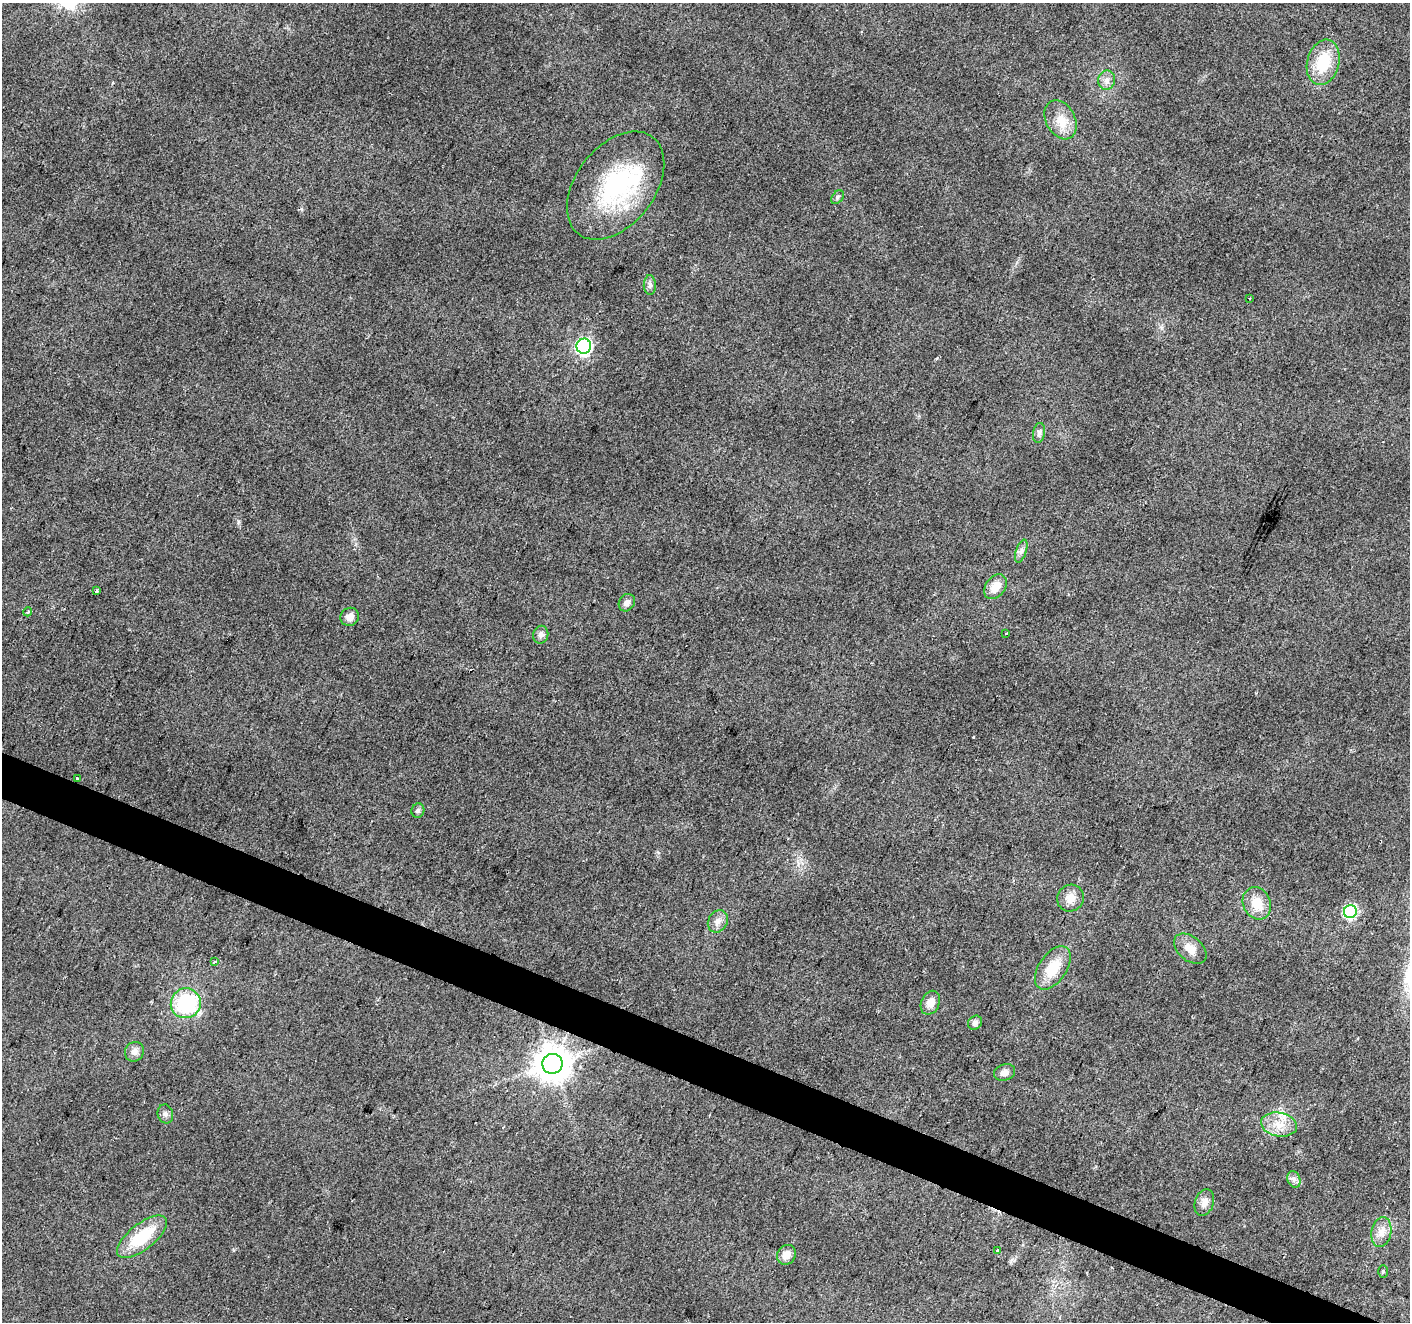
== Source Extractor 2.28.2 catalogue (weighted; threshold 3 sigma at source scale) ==
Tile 6 of 4 x 4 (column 2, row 2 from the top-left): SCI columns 1415-2822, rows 2913-4232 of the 5638 x 5758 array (HDU 1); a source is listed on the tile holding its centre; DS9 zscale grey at full resolution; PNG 1412 x 1324 px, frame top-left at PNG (2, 3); each listed source drawn as its Kron ellipse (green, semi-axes under 4 px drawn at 4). Shown black and unused: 3% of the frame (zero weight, under 2 of 3 exposures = <1% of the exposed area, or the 3 px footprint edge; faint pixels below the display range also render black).
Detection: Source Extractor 2.28.2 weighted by HDU 2 'WHT'; one run over the whole footprint, this tile lists its part. Background 0.0393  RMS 0.0071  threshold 0.0318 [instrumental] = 3 sigma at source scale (4.5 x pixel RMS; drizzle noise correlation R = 1.50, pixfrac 1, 0.0396/0.0396 arcsec/px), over >= 5 px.
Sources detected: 46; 4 cosmic-ray / hot-pixel residue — neither listed nor drawn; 1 inside a brighter listed object's ellipse — not listed separately; the other 41 listed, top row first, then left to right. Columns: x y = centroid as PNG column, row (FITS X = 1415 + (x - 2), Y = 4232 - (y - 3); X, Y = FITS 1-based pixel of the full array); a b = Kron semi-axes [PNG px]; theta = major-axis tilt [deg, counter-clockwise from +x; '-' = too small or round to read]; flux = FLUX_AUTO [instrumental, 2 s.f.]
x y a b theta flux
1323 62 23 16 74 29
1107 80 10 8 79 3.9
1061 120 21 14 -62 13
616 186 61 39 52 94
837 197 8 5 52 1.7
650 285 10 6 -89 2.5
1250 298 3 2 - 1.1
584 346 7 7 - 170
1039 433 10 6 81 2.4
1021 551 12 5 72 2.9
995 587 14 9 52 10
96 591 3 3 - 5.8
627 603 9 7 55 3.3
28 612 4 3 - 1.7
350 617 9 9 - 5.4
1006 633 3 3 - 3
541 635 9 7 74 2.9
78 778 3 3 - 5
418 811 7 6 - 1.7
1070 898 14 13 - 7.7
1257 903 16 13 -64 15
1350 912 6 6 - 98
718 921 11 9 60 5
1190 949 19 12 -40 9.4
214 962 4 2 - 0.94
1053 968 24 14 56 20
186 1003 15 14 - 53
930 1003 12 9 65 6.6
975 1023 7 6 - 2.4
134 1052 10 9 - 4.4
552 1064 10 10 - 1500
1005 1072 11 8 18 3.8
165 1114 10 7 -76 2.7
1279 1124 18 11 -11 12
1294 1179 8 6 -69 2.7
1204 1202 14 9 71 5
1381 1232 15 10 80 6.7
142 1237 30 13 38 33
997 1251 3 3 - 2.6
786 1255 10 9 - 6.6
1383 1271 6 5 - 1.1
Overlapping masked pixels (flux is a lower limit): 1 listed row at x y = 78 778
Unlisted compact peaks at least as high as the median listed source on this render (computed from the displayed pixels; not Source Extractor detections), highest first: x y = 238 522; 937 358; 1012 1260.